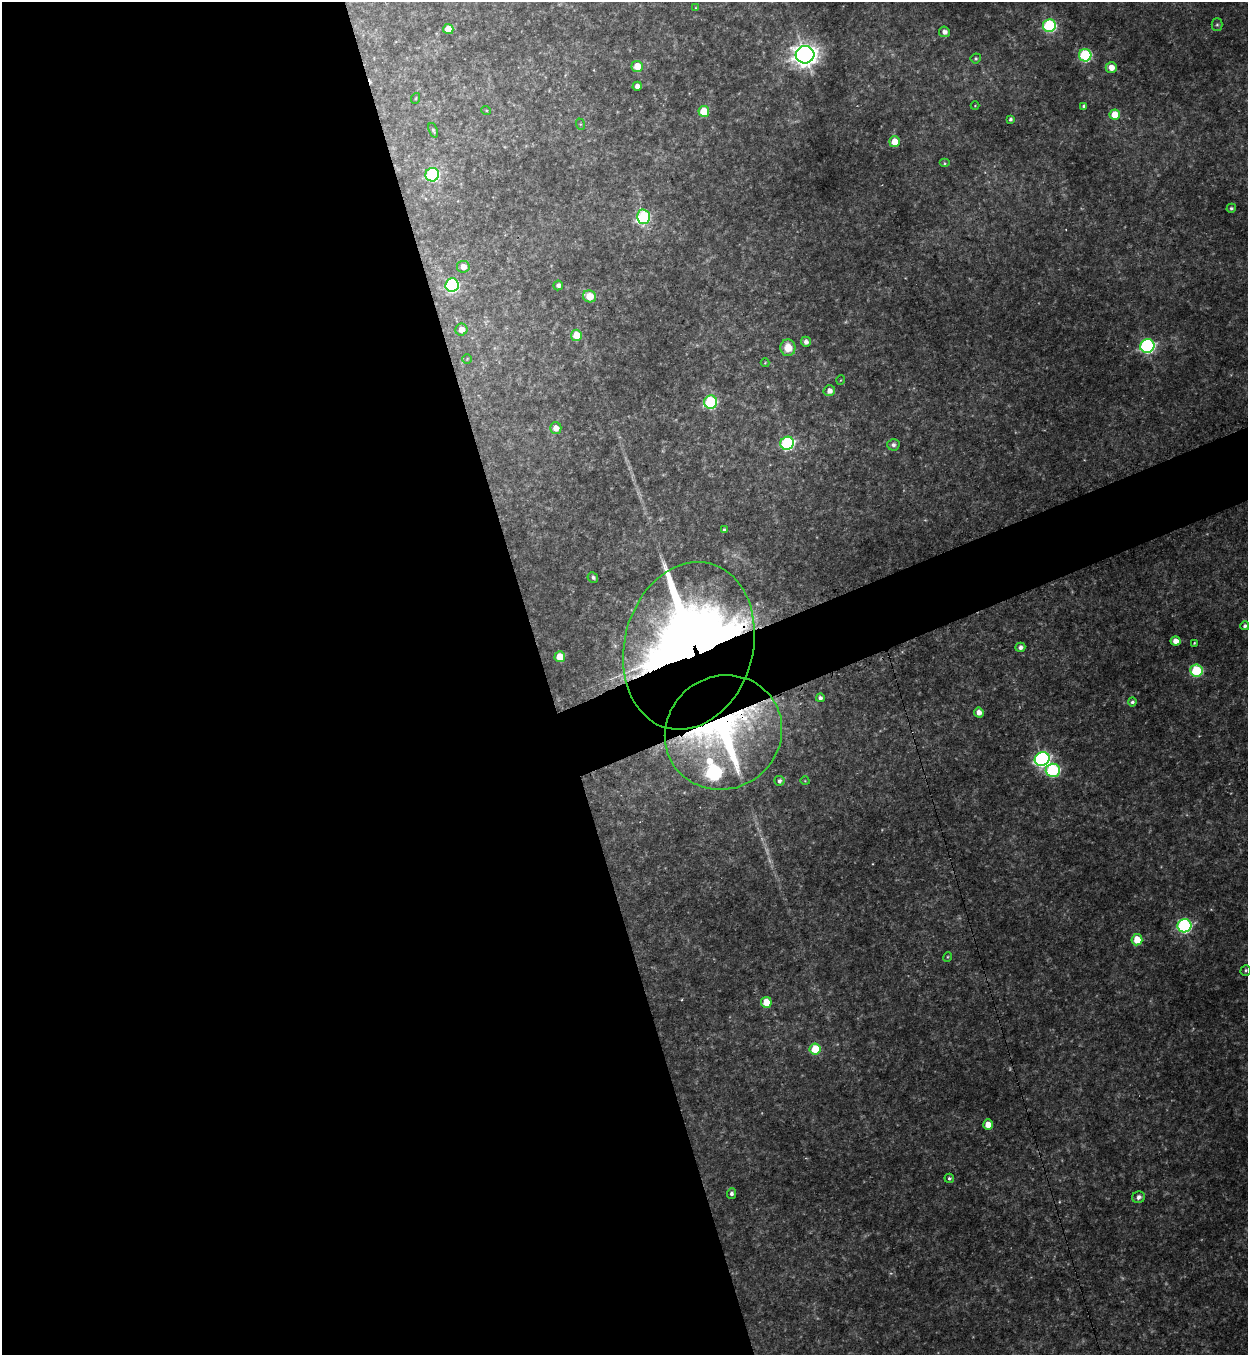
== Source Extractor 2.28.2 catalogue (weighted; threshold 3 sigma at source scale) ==
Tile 9 of 4 x 4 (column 1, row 3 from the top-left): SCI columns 279-1524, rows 1375-2727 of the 5414 x 5454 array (HDU 1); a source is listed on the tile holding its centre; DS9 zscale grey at full resolution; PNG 1250 x 1357 px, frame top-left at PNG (2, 2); each listed source drawn as its Kron ellipse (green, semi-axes under 4 px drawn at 4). Shown black and unused: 47% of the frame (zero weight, under 3 of 4 exposures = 3% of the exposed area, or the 3 px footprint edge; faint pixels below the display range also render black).
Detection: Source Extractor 2.28.2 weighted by HDU 2 'WHT'; one run over the whole footprint, this tile lists its part. Background 0.175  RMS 0.0097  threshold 0.0434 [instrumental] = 3 sigma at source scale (4.5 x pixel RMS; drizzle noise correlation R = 1.50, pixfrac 1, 0.05/0.05 arcsec/px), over >= 5 px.
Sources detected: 82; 8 too faint to see at this stretch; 2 inside a brighter object's white glare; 1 cosmic-ray / hot-pixel residue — neither listed nor drawn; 2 inside a brighter listed object's ellipse — not listed separately; the other 69 listed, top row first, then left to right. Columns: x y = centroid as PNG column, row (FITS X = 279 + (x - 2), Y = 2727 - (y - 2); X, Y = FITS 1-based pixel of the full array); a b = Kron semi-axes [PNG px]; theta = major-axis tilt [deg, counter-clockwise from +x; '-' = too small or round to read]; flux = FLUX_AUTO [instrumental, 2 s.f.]
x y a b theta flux
696 8 4 3 - 0.97
1049 25 6 6 - 130
1217 25 6 5 - 1.8
448 29 5 5 - 20
944 32 5 5 - 5
805 55 9 8 - 1000
1085 55 6 6 - 110
976 58 5 5 - 1.8
637 66 6 5 - 19
1111 67 6 5 - 10
637 86 4 4 - 6.7
416 98 5 3 - 0.88
975 106 4 3 - 0.71
1084 106 4 4 - 2.7
486 110 5 3 - 0.97
704 111 5 5 - 30
1115 115 5 5 - 22
1010 119 4 3 - 2.1
580 124 6 4 -71 1.3
433 130 8 4 -68 1.7
895 142 5 5 - 22
944 163 5 4 - 1.5
432 175 7 6 - 120
1231 208 5 4 - 2
644 217 7 6 - 100
463 267 6 6 - 8.6
452 285 7 6 - 160
558 285 5 5 - 3.8
589 296 7 6 - 20
461 330 6 6 - 10
576 335 5 5 - 22
806 342 5 5 - 4.3
1147 346 7 6 - 220
788 348 8 7 - 16
467 359 5 5 - 1.3
765 363 4 4 - 0.86
841 380 5 3 - 0.69
829 391 6 5 - 6.4
711 402 6 6 - 110
556 428 6 5 - 9
787 443 7 6 - 150
893 445 6 5 - 3.9
724 530 4 3 - 1.7
593 577 5 5 - 2.8
1245 626 4 4 - 2.7
1175 641 5 4 - 8.1
1194 643 3 2 - 0.94
689 646 85 64 75 1800
1020 647 5 4 - 4.1
560 657 5 5 - 24
1196 671 6 6 - 80
820 698 4 4 - 3.3
1132 702 4 4 - 2.6
979 712 5 4 - 6.6
723 732 59 56 34 350
1042 759 7 7 - 300
1053 770 7 6 - 140
779 781 5 5 - 3.2
805 781 4 3 - 0.7
1184 926 7 6 - 200
1137 940 5 5 - 21
948 957 5 3 - 1
1246 970 5 5 - 1.8
766 1002 5 5 - 23
815 1049 6 5 - 36
988 1125 5 5 - 13
949 1178 5 4 - 1.9
732 1194 5 4 - 3.2
1139 1197 6 5 - 4.7
Overlapping masked pixels (flux is a lower limit): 2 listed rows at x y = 689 646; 723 732